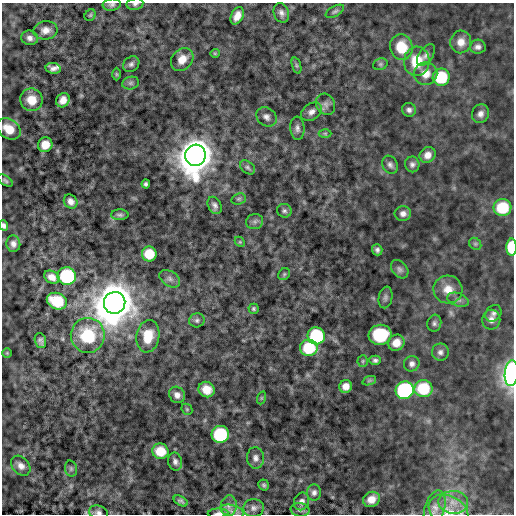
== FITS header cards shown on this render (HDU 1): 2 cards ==
NAXIS1  =                  512 / length of data axis 1
NAXIS2  =                  512 / length of data axis 2

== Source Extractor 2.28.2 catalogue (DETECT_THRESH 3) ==
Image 512 x 512 px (HDU 1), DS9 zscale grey, 1 PNG px = 1 image px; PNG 516 x 516 px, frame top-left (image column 1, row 512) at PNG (2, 3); each listed source drawn as its Kron ellipse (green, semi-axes under 4 px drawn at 4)
Background -0.0348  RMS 0.23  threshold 0.677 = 3 sigma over >= 5 px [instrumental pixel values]
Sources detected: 112; all 112 listed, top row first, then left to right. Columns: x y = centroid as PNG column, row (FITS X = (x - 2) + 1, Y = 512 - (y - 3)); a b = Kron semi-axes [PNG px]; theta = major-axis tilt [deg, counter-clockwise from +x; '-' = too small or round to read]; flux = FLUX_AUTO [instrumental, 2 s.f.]
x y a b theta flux
135 4 8 6 9 39
112 5 9 6 6 40
335 11 10 5 29 37
281 13 10 7 -71 67
90 15 6 5 - 20
237 16 9 6 62 120
45 30 12 9 8 110
30 38 8 7 - 68
461 42 11 10 - 150
401 47 13 11 -76 390
478 47 8 7 - 59
215 53 4 4 - 16
426 55 12 7 56 59
182 59 12 10 47 170
417 61 15 12 86 420
131 64 9 7 40 48
380 64 7 5 21 30
296 65 8 3 -71 25
53 68 8 5 -10 76
116 74 6 4 -89 18
426 74 12 11 - 180
441 77 8 8 - 660
131 83 8 6 15 42
31 100 11 11 - 270
63 100 7 6 - 110
326 104 11 9 -64 70
409 110 7 7 - 53
312 112 11 8 36 77
480 114 9 8 - 80
266 117 11 9 -39 72
297 128 11 7 -86 59
9 129 13 9 -36 270
325 133 6 4 0 21
45 145 7 7 - 230
195 155 11 10 - 69000
428 155 8 7 - 110
412 164 8 7 - 52
390 165 9 7 -61 53
248 167 8 6 -40 37
5 181 8 4 -33 31
146 184 4 4 - 34
239 199 7 5 20 28
71 201 7 6 - 73
215 205 9 6 -64 54
502 208 9 8 - 620
284 211 7 6 - 38
403 214 8 7 - 73
120 215 8 5 0 40
255 222 8 7 - 50
4 226 5 4 - 41
240 242 6 4 -45 20
13 244 8 7 - 70
475 244 6 5 - 28
512 247 9 5 -90 540
377 250 5 5 - 42
149 254 7 7 - 380
400 269 10 7 -49 53
284 274 6 5 - 24
67 276 9 9 - 1300
52 277 8 6 -29 110
170 279 11 7 -33 69
448 289 14 14 - 190
385 297 11 7 80 48
458 300 11 6 -18 58
57 301 10 8 -21 620
115 303 11 10 - 91000
253 309 5 5 - 25
493 313 9 7 51 50
197 320 8 7 - 42
491 320 10 9 - 91
434 323 8 7 - 42
88 335 17 17 - 770
380 335 11 10 - 810
148 336 16 11 80 330
316 336 9 8 - 1000
40 341 8 5 -74 46
396 343 8 7 - 160
309 348 9 8 - 650
440 352 8 8 - 61
7 353 4 4 - 16
375 360 5 4 - 35
363 361 6 5 - 24
412 364 8 7 - 62
511 373 13 6 85 5000
369 381 7 4 19 26
346 386 6 6 - 120
423 389 9 8 - 630
207 390 8 7 - 210
405 390 9 8 - 2100
177 395 8 7 - 86
261 398 6 4 71 20
187 409 6 5 - 21
220 434 8 8 - 1000
160 451 8 7 - 330
255 458 11 8 -86 71
175 461 9 7 -77 58
21 466 11 8 -48 99
71 469 8 6 -76 38
264 485 6 5 - 29
314 493 8 7 - 54
371 499 9 7 25 150
181 501 7 4 -31 38
301 501 9 7 68 64
453 502 15 11 -2 210
229 506 10 8 84 84
254 508 10 9 - 68
435 509 19 10 74 140
300 510 9 6 -9 45
232 511 12 6 -16 77
449 511 21 15 -30 290
98 512 9 7 -14 52
218 513 10 4 3 52
At the frame edge (FLAGS 8, measured only in part): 9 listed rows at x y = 135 4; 112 5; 9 129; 4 226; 512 247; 511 373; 449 511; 98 512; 218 513